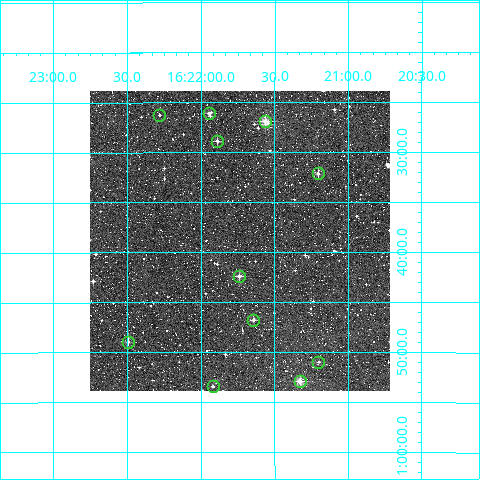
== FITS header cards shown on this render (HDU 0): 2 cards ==
NAXIS1  =                  300
NAXIS2  =                  300

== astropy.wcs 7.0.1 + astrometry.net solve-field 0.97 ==
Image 300 x 300 px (HDU 0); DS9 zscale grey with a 90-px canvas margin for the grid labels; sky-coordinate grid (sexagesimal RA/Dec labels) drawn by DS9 from the SOLVED WCS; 11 Tycho-2 reference stars matched to detected sources circled (green)
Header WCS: RA---TAN/DEC--TAN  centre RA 16:21:44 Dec -10:39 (245.43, -10.65 deg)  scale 6 arcsec/px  FOV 30.0' x 30.0'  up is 0 deg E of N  parity normal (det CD < 0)
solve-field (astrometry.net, Tycho-2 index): VERIFIED the header's WCS against the Tycho-2 star catalogue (verified at 2 index scales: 11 matches each, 0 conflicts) and refined it, rather than solving blind
Solved WCS: RA---TAN-SIP/DEC--TAN-SIP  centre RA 16:21:44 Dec -10:39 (245.43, -10.65 deg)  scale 6 arcsec/px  FOV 30.0' x 30.0'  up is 0 deg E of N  parity normal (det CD < 0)
The solver's refit moves the header's centre by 1.1 arcsec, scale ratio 1.001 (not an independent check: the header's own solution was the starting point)
Tycho-2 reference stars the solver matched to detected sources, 11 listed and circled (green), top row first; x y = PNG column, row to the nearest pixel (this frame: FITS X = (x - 90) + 1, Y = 300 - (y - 91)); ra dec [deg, ICRS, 3 dp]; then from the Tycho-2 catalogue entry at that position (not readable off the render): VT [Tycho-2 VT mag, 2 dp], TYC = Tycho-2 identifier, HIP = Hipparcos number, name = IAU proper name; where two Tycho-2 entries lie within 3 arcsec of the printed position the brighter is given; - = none
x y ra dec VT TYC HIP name
209 113 245.487 -10.435 10.96 5630-1395-1 - -
159 115 245.570 -10.438 11.55 5630-1171-1 - -
265 121 245.391 -10.448 9.54 5630-1408-1 - -
217 141 245.472 -10.481 11.21 5630-805-1 - -
318 173 245.301 -10.535 10.87 5630-1247-1 - -
239 276 245.435 -10.706 10.61 5630-878-1 - -
253 320 245.411 -10.779 10.96 5630-1288-1 - -
128 342 245.624 -10.815 11.21 5630-816-1 - -
318 362 245.300 -10.849 11.37 5630-966-1 - -
300 381 245.332 -10.882 9.99 5630-1085-1 - -
213 386 245.480 -10.890 10.97 5630-553-1 - -